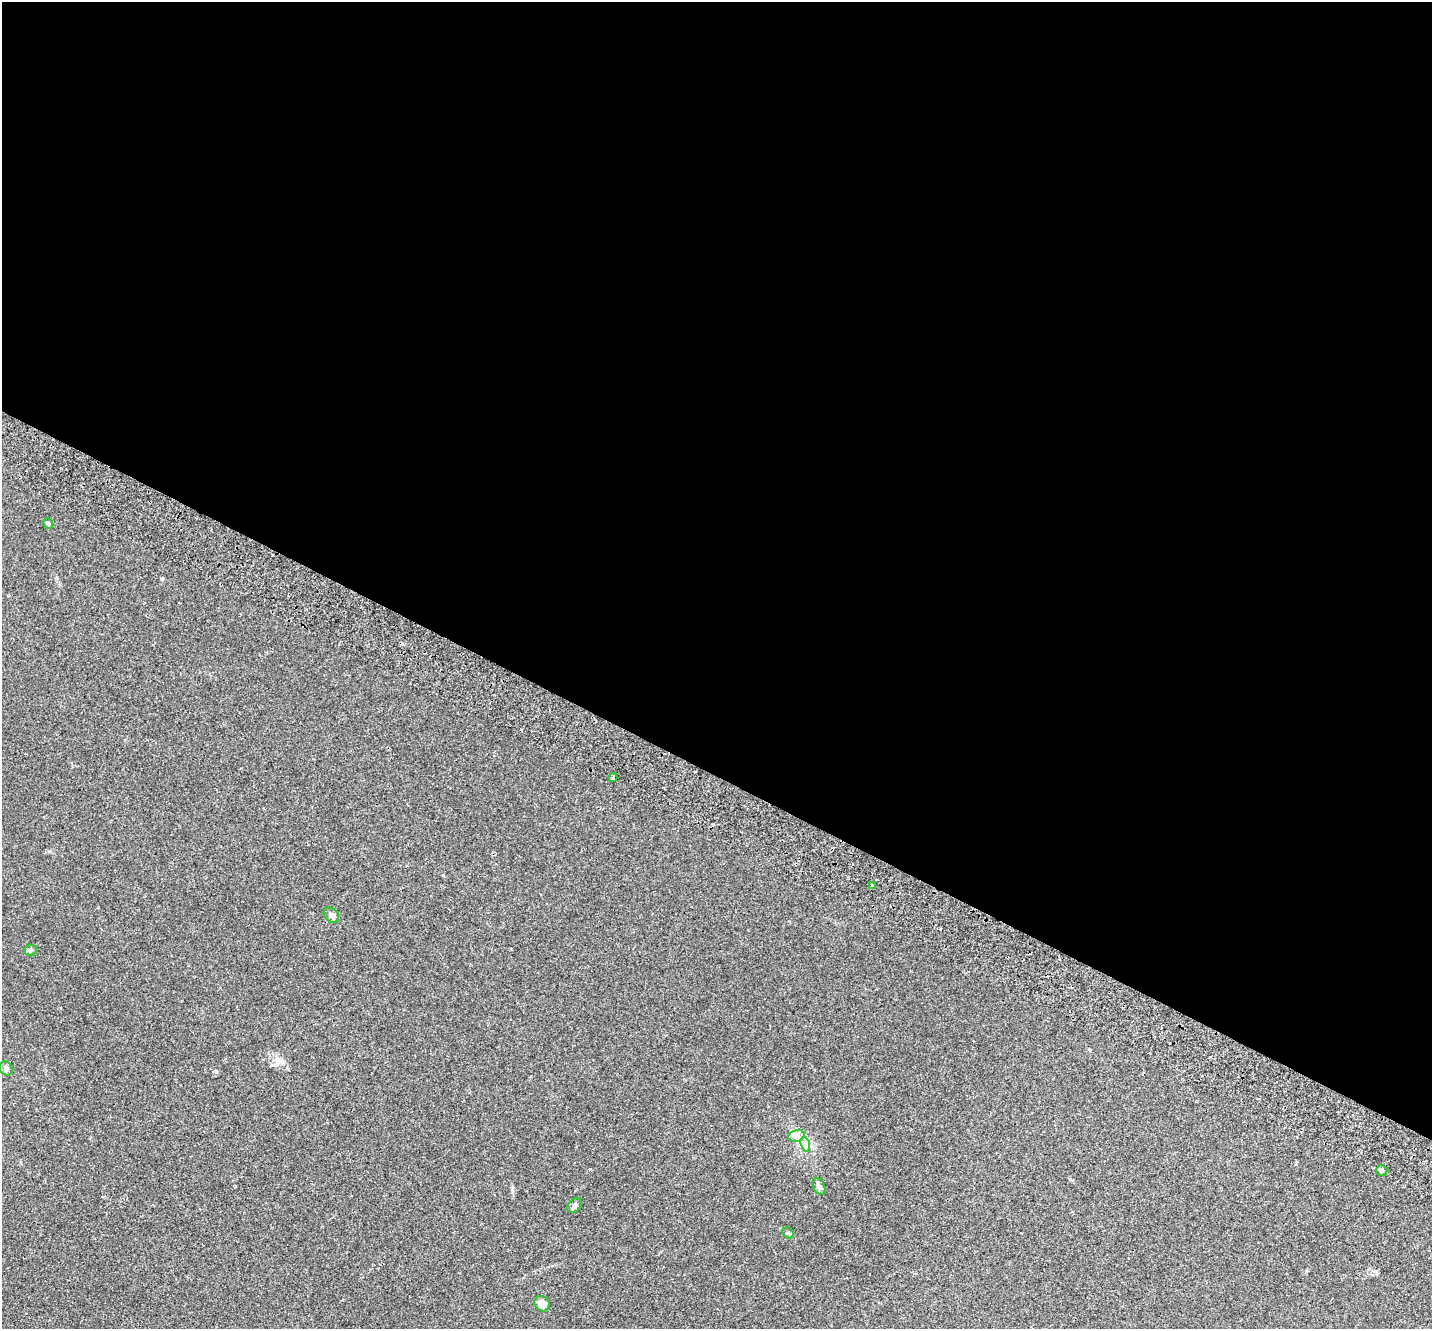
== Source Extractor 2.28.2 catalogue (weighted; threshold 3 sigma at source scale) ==
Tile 3 of 4 x 4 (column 3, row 1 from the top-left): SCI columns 2897-4326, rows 4316-5642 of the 5789 x 5842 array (HDU 1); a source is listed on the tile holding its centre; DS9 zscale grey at full resolution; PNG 1434 x 1331 px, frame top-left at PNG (2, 2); each listed source drawn as its Kron ellipse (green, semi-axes under 4 px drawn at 4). Shown black and unused: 58% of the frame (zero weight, under 2 of 3 exposures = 3% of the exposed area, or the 3 px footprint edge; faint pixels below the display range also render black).
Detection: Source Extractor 2.28.2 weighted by HDU 2 'WHT'; one run over the whole footprint, this tile lists its part. Background 0.0141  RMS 0.0061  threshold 0.0276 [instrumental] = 3 sigma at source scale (4.5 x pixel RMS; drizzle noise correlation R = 1.50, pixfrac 1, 0.05/0.05 arcsec/px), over >= 5 px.
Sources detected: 14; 1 cosmic-ray / hot-pixel residue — neither listed nor drawn; the other 13 listed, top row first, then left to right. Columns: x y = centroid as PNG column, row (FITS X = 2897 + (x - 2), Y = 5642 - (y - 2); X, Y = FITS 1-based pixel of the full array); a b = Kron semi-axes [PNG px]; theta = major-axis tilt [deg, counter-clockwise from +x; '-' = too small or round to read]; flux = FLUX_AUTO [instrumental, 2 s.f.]
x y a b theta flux
48 524 5 5 - 0.76
613 778 4 3 - 3.8
872 886 3 3 - 0.94
331 915 9 6 -43 2.6
31 950 6 5 - 1
6 1068 7 6 - 1.6
796 1136 8 6 11 2.5
805 1144 7 4 -71 1.6
1382 1170 5 5 - 1.5
819 1186 9 5 -64 1.6
575 1205 8 6 46 1.5
788 1233 6 5 - 1
542 1304 8 7 - 5.4
Overlapping masked pixels (flux is a lower limit): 1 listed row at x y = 613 778
Unlisted compact peaks at least as high as the median listed source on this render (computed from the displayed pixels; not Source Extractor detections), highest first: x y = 216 1071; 443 875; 162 579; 512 1190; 590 1169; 56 578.